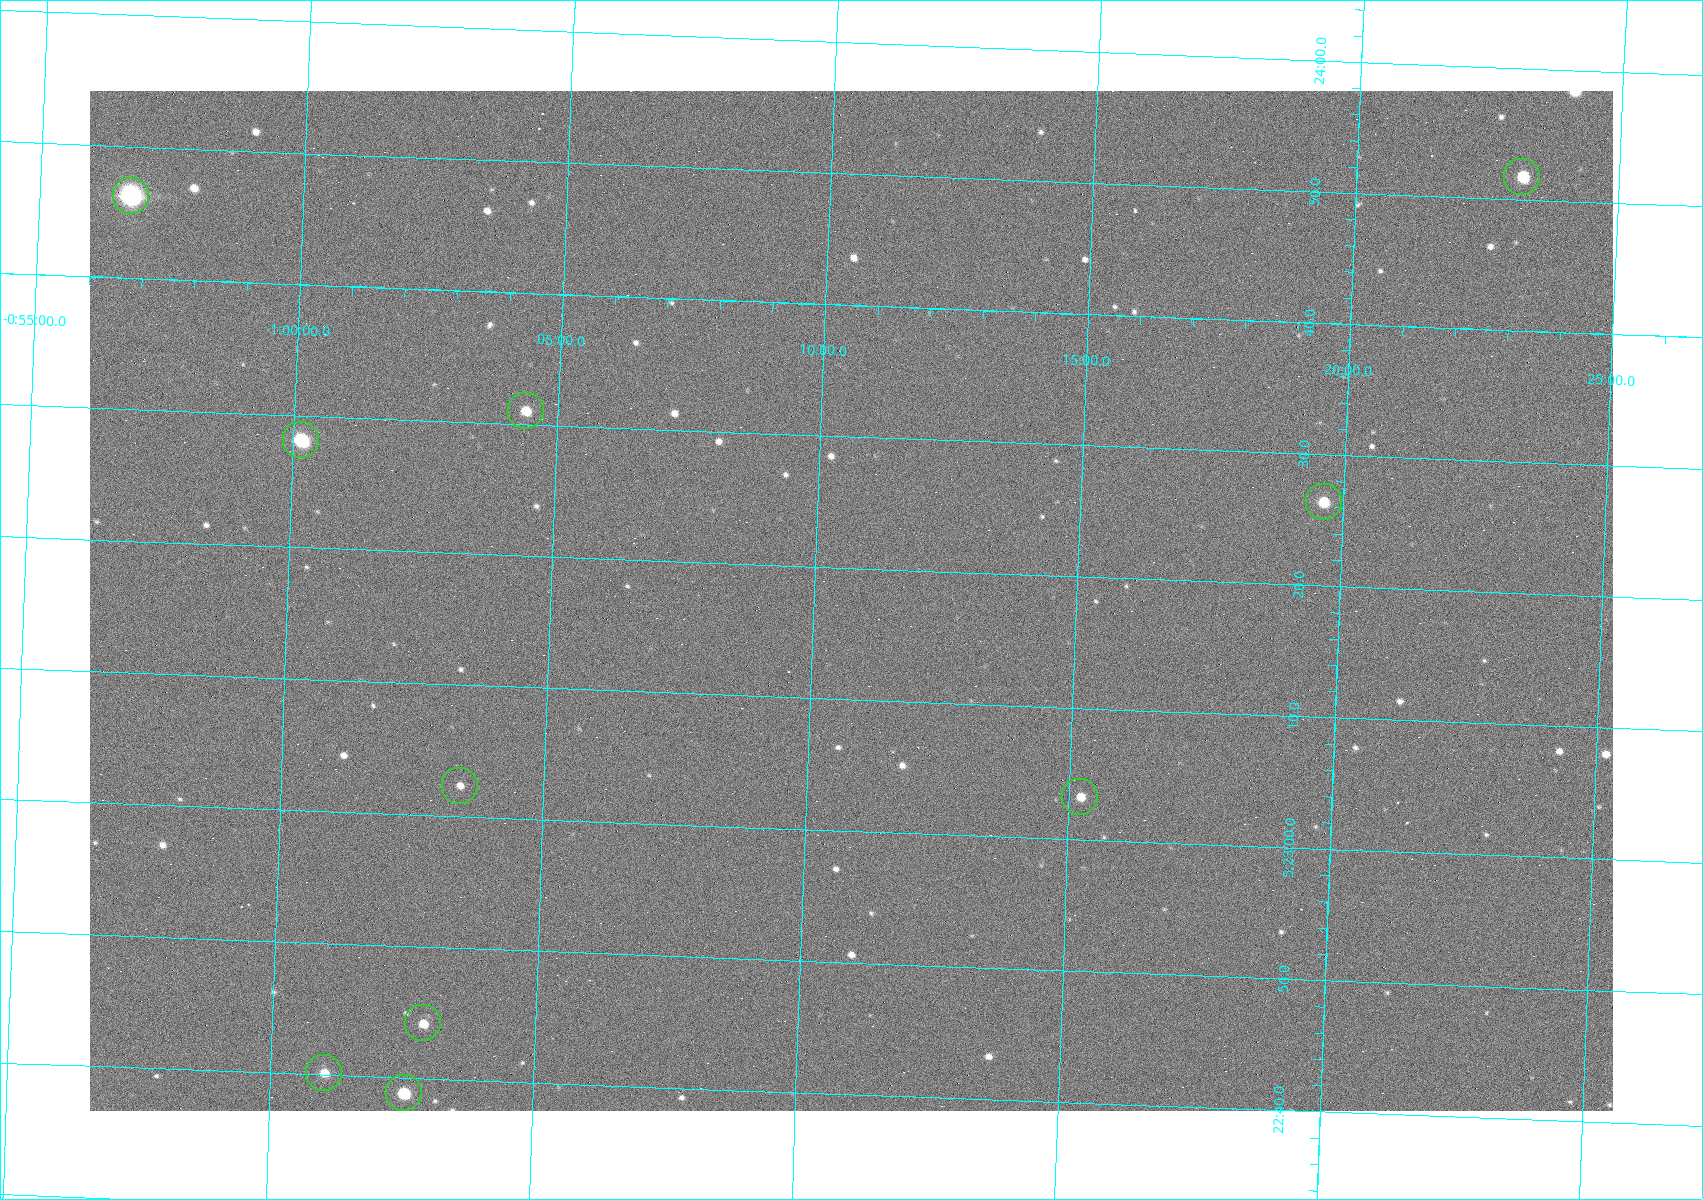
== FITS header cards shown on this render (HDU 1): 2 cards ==
NAXIS1  =                 1523
NAXIS2  =                 1020

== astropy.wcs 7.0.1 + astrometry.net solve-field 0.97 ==
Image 1523 x 1020 px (HDU 1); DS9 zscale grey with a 90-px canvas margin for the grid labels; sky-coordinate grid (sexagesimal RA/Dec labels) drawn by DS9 from the SOLVED WCS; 10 Tycho-2 reference stars matched to detected sources circled (green)
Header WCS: RA---TAN/DEC--TAN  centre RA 05:23:18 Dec -01:11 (80.82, -1.18 deg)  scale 1.14 arcsec/px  FOV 29.0' x 19.4'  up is +88 deg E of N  parity flipped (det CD > 0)
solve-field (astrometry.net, Tycho-2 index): VERIFIED the header's WCS against the Tycho-2 star catalogue (9 matches, 0 conflicts) and refined it, rather than solving blind
Solved WCS: RA---TAN-SIP/DEC--TAN-SIP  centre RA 05:23:18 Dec -01:11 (80.82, -1.18 deg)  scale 1.14 arcsec/px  FOV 29.0' x 19.4'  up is +88 deg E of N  parity flipped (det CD > 0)
The solver's refit moves the header's centre by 0.5 arcsec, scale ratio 1.001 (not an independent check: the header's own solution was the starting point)
Tycho-2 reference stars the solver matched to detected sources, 10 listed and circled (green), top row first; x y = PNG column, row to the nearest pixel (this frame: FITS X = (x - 90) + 1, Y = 1020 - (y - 91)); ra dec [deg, ICRS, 3 dp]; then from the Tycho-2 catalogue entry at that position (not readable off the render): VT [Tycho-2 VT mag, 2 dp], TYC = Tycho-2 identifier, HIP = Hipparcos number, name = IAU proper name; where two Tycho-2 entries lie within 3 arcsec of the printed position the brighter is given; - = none
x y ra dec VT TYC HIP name
1522 177 80.966 -1.386 10.33 4753-1182-1 - -
131 196 80.943 -0.946 8.91 4753-387-1 - -
526 411 80.879 -1.073 10.48 4753-1534-1 - -
301 440 80.867 -1.002 7.84 4753-1205-1 25199 -
1324 502 80.860 -1.327 11.24 4753-1591-1 - -
460 786 80.760 -1.057 11.82 4753-1463-1 - -
1080 797 80.764 -1.254 10.69 4753-1358-1 - -
423 1023 80.684 -1.048 11.65 4753-1425-1 - -
324 1073 80.667 -1.017 10.97 4753-1266-1 - -
404 1093 80.662 -1.043 9.00 4753-1401-1 25121 -